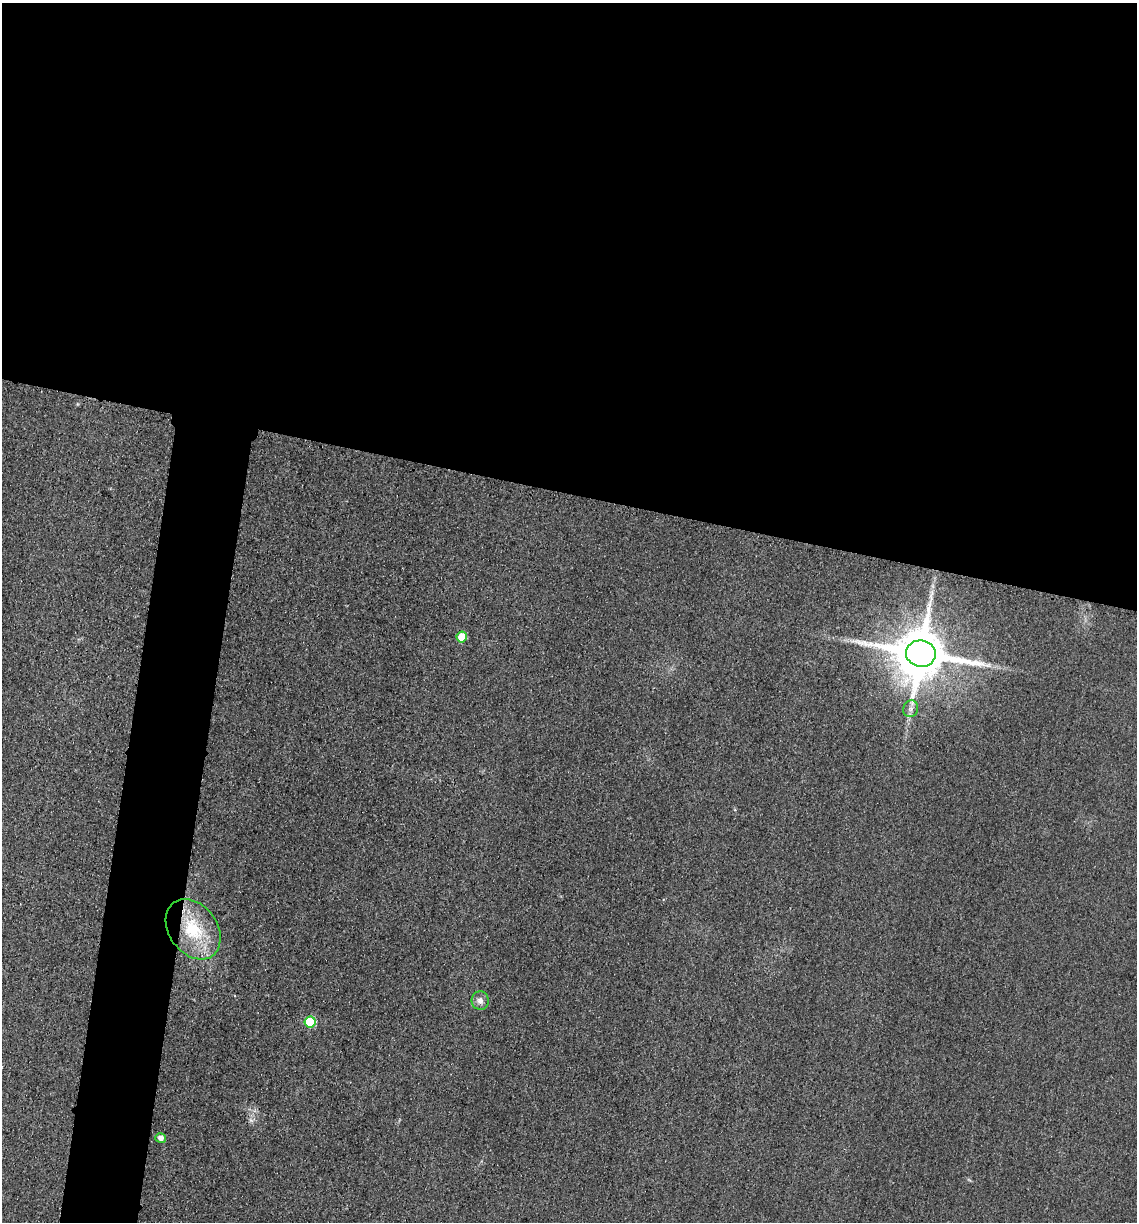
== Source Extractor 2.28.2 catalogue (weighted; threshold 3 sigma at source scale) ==
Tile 3 of 4 x 4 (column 3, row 1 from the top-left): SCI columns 2528-3662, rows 3682-4901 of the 4939 x 4919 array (HDU 1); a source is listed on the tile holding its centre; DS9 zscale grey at full resolution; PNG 1139 x 1224 px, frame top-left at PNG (2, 3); each listed source drawn as its Kron ellipse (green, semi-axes under 4 px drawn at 4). Shown black and unused: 45% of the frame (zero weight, under 3 of 4 exposures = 3% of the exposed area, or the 3 px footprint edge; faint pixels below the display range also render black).
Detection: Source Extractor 2.28.2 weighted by HDU 2 'WHT'; one run over the whole footprint, this tile lists its part. Background 0.0863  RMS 0.018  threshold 0.0816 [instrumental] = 3 sigma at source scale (4.5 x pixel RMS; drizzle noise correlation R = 1.50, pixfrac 1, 0.05/0.05 arcsec/px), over >= 5 px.
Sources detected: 7; all 7 listed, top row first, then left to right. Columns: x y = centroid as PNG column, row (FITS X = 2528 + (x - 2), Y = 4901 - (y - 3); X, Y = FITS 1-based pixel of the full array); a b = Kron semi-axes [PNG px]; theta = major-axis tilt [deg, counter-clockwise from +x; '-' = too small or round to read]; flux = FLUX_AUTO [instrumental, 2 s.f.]
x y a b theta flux
462 637 5 5 - 40
921 654 15 13 -9 12000
911 709 8 7 - 7.9
193 929 33 24 -54 110
480 1001 9 8 - 10
310 1022 5 5 - 96
161 1138 5 5 - 9.3